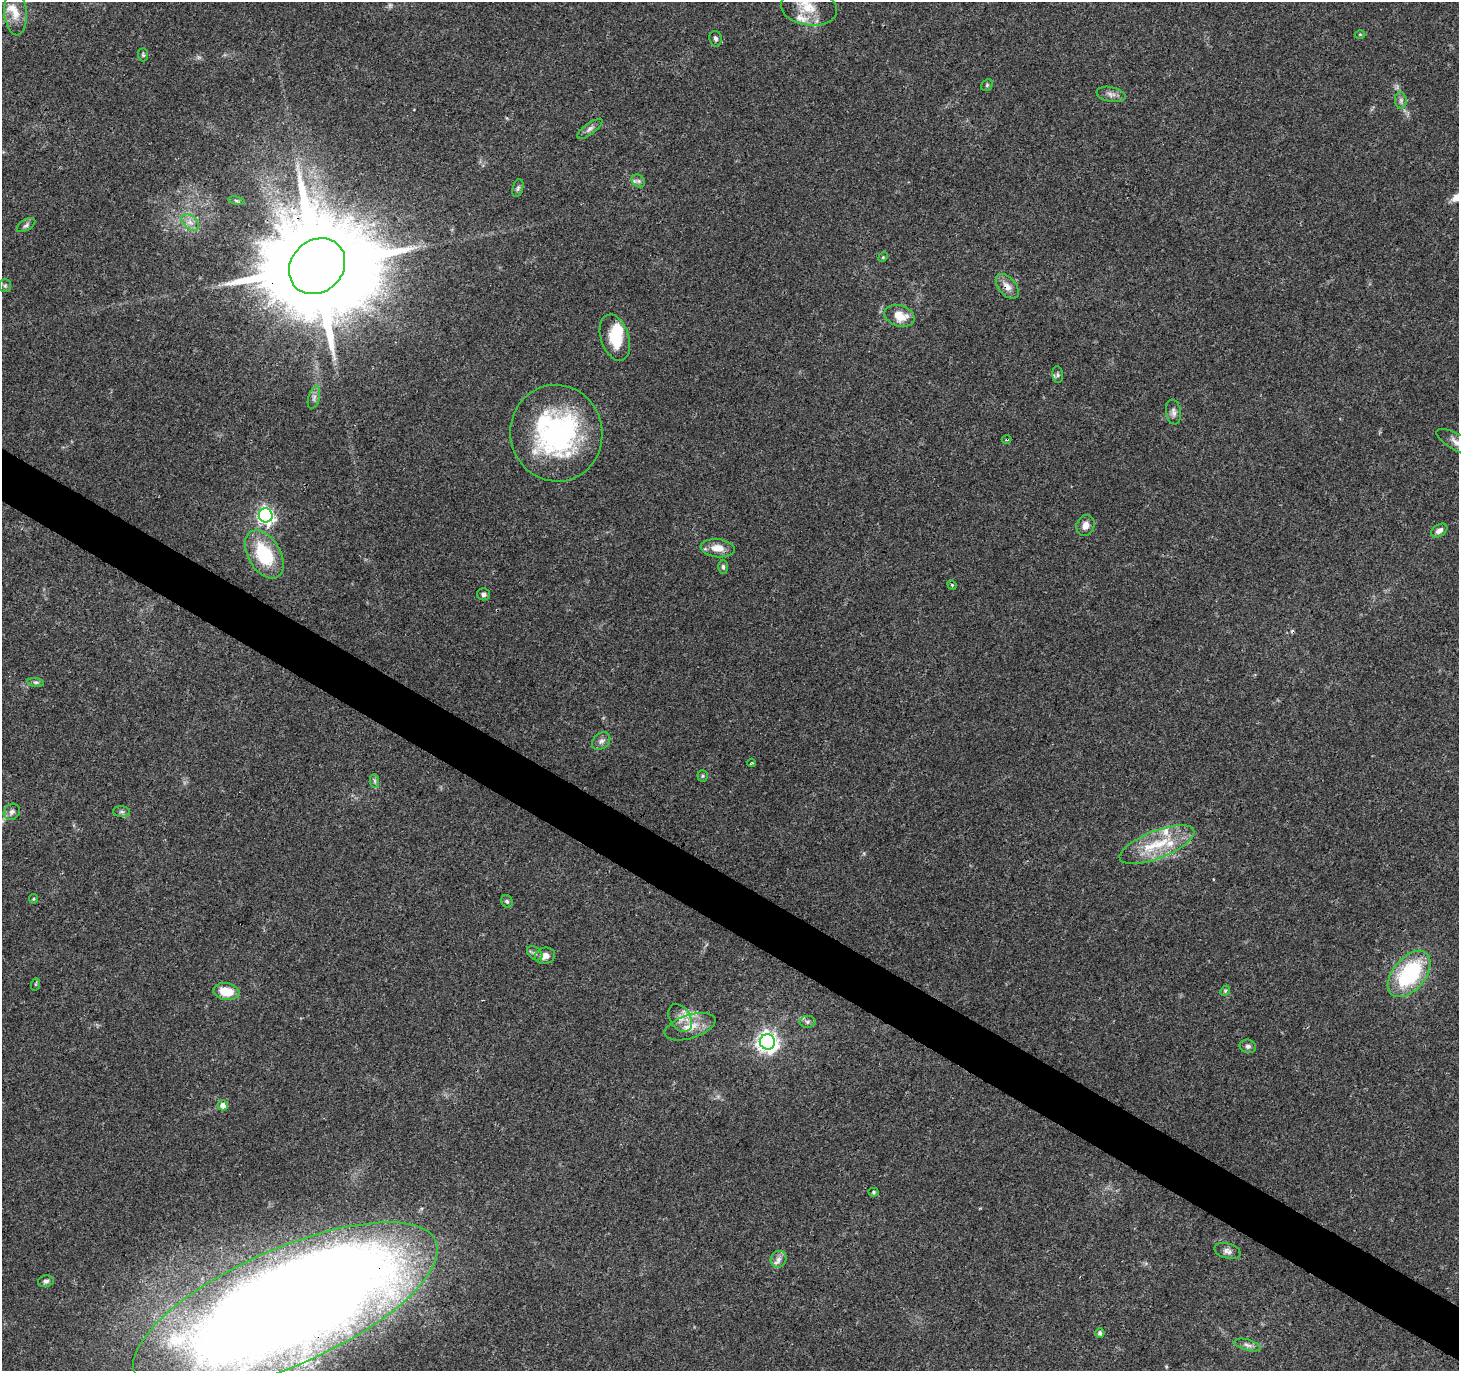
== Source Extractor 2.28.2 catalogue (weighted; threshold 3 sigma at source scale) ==
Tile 6 of 4 x 4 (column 2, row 2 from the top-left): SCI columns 1498-2954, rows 2982-4350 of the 5957 x 6001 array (HDU 1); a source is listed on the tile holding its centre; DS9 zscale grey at full resolution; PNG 1461 x 1373 px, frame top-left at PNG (2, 2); each listed source drawn as its Kron ellipse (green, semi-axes under 4 px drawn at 4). Shown black and unused: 4% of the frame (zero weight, under 3 of 4 exposures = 3% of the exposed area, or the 3 px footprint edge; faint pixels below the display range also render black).
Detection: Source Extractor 2.28.2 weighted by HDU 2 'WHT'; one run over the whole footprint, this tile lists its part. Background 0.0398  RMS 0.0029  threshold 0.0131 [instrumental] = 3 sigma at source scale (4.5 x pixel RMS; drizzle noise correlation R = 1.50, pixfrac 1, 0.0396/0.0396 arcsec/px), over >= 5 px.
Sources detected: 72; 2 too faint to see at this stretch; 1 inside a brighter object's white glare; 1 cosmic-ray / hot-pixel residue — neither listed nor drawn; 5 inside a brighter listed object's ellipse — not listed separately; the other 63 listed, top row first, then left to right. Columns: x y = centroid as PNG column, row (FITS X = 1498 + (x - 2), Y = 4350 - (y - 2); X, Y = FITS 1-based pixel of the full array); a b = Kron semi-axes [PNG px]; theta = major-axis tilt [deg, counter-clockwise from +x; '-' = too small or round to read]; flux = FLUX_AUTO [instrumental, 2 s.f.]
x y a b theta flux
809 8 28 17 -9 7.8
15 13 23 11 -85 4.6
1360 34 5 3 - 0.26
715 39 8 6 -81 0.82
143 55 6 5 - 0.44
987 85 6 5 - 0.48
1111 94 14 7 -11 1.5
1401 100 8 5 -84 0.84
590 129 15 5 36 1.2
638 181 7 6 - 0.77
518 188 9 5 75 0.65
236 201 8 4 -9 0.48
190 222 10 6 -40 1.8
26 225 10 5 32 0.83
883 257 5 4 - 0.31
317 266 30 25 44 8100
5 286 6 5 - 0.57
1007 286 14 8 -49 2.3
899 316 15 10 -17 5
615 338 24 14 -72 8.8
1058 375 8 5 -84 0.68
314 398 11 5 74 1.1
1173 412 12 7 -80 1.3
556 433 48 46 -78 56
1007 439 5 2 - 0.35
1458 443 24 8 -28 2.6
266 515 7 7 - 90
1085 525 11 9 69 2.1
1439 531 9 6 32 1.6
718 548 17 9 -6 3.6
264 554 26 16 -60 16
723 567 7 5 -89 0.62
952 585 5 4 - 0.32
484 594 6 6 - 0.86
36 682 8 4 -8 0.6
601 741 10 7 43 1.3
751 763 4 3 - 0.29
703 776 5 5 - 0.5
375 781 7 4 -89 0.62
12 812 9 7 45 1.1
122 812 8 5 -5 0.74
1157 845 40 14 21 12
33 899 4 4 - 0.31
507 901 6 5 - 0.55
535 953 8 6 -38 0.8
545 956 10 8 14 1.8
1409 974 27 16 50 29
36 984 6 4 71 0.35
1225 991 6 4 48 0.43
226 992 13 8 -9 6.3
680 1018 15 10 -59 2.8
807 1022 8 6 0 0.79
690 1027 26 11 17 5.3
767 1042 8 7 - 170
1248 1046 8 6 -13 0.81
223 1105 5 5 - 2
873 1192 5 4 - 0.45
1227 1251 14 7 -17 1.4
778 1259 8 7 - 1.5
46 1281 8 5 10 0.74
285 1307 164 58 24 1000
1100 1333 5 4 - 0.8
1247 1345 13 5 -16 1.2
Overlapping masked pixels (flux is a lower limit): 4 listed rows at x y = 317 266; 1007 286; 1007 439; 285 1307
Isophote crosses this tile's border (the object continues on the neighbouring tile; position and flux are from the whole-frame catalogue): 3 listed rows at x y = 1458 443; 12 812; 285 1307